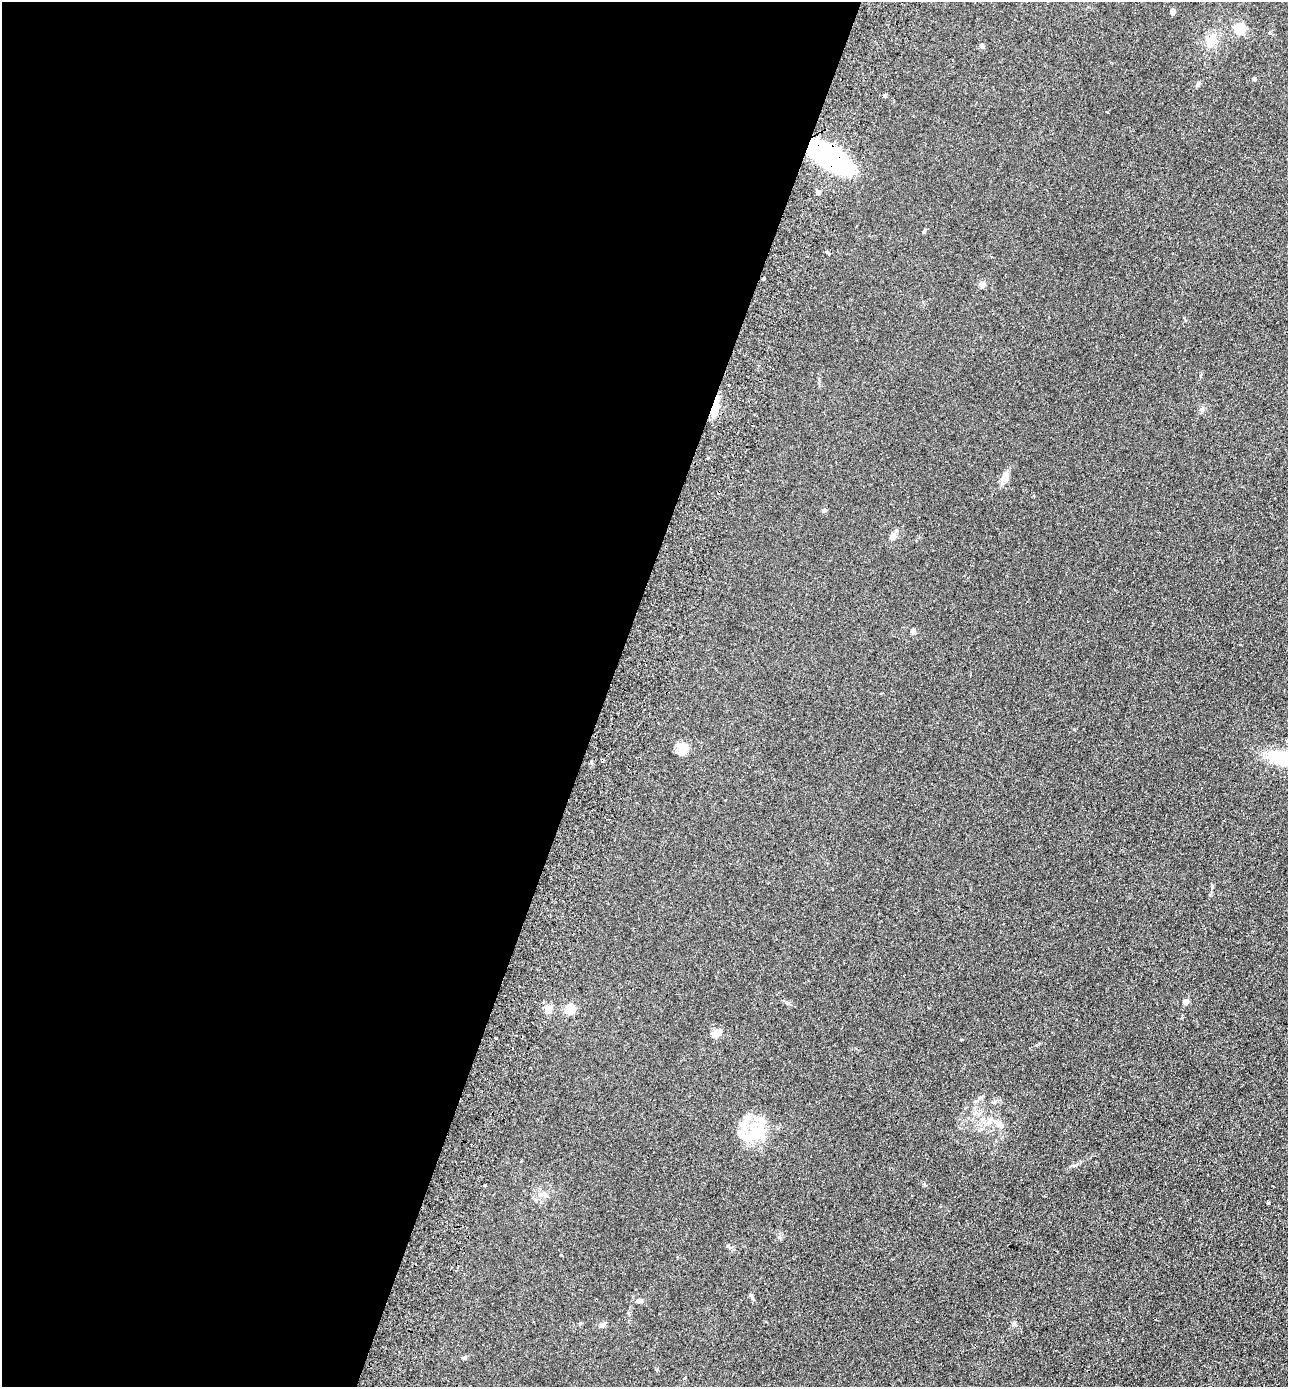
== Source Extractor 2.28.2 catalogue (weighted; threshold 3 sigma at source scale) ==
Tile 5 of 4 x 4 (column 1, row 2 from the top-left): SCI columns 327-1612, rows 2797-4181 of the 5664 x 5594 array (HDU 1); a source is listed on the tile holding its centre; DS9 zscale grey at full resolution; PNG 1290 x 1389 px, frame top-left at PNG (2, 2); no overlay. Shown black and unused: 47% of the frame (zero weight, under 2 of 3 exposures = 3% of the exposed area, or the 3 px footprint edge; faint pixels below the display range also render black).
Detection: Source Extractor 2.28.2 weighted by HDU 2 'WHT'; one run over the whole footprint, this tile lists its part. Background 0.142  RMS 0.011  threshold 0.0517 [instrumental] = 3 sigma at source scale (4.5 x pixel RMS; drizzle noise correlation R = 1.50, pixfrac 1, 0.05/0.05 arcsec/px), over >= 5 px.
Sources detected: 37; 2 inside a brighter object's white glare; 1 cosmic-ray / hot-pixel residue — not listed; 2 inside a brighter listed object's ellipse — not listed separately; the other 32 listed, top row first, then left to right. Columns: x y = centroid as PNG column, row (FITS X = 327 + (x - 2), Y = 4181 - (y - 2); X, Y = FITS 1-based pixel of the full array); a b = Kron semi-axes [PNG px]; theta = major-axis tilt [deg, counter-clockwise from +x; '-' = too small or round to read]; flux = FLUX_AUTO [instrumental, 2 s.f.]
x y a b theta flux
1173 12 7 5 -90 3.2
1240 29 5 5 - 94
1211 40 14 11 60 15
982 46 7 5 -82 2.6
1254 79 4 4 - 2.9
1197 85 7 5 72 1.9
884 96 3 3 - 8.7
1107 112 3 3 - 0.95
829 157 40 17 -37 150
818 192 5 5 - 2.9
924 231 6 3 69 1.6
763 279 3 2 - 1.6
982 285 4 4 - 14
715 405 19 6 76 15
708 458 4 3 - 1.5
1005 477 12 8 82 9.5
824 510 6 4 15 1.8
893 537 12 6 57 4.3
683 747 15 12 -78 12
1285 758 32 12 -10 77
1186 1002 4 4 - 13
548 1009 5 4 - 25
569 1009 5 5 - 65
715 1034 12 10 -7 6.5
496 1038 3 3 - 1.2
996 1123 10 7 -45 5.9
754 1131 19 13 52 27
1268 1203 4 3 - 1.2
561 1254 3 2 - 1
639 1301 8 6 3 3
604 1324 10 4 41 2.2
464 1358 6 4 23 1.7
Overlapping masked pixels (flux is a lower limit): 2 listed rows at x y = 829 157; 715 405
Isophote crosses this tile's border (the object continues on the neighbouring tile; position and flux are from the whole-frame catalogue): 1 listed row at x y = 1285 758
Unlisted compact peaks at least as high as the median listed source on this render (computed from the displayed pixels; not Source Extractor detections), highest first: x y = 1014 1324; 1075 1165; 752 1298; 981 1097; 728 1246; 924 1185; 779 1237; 1074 729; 961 1039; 914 630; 1200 376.